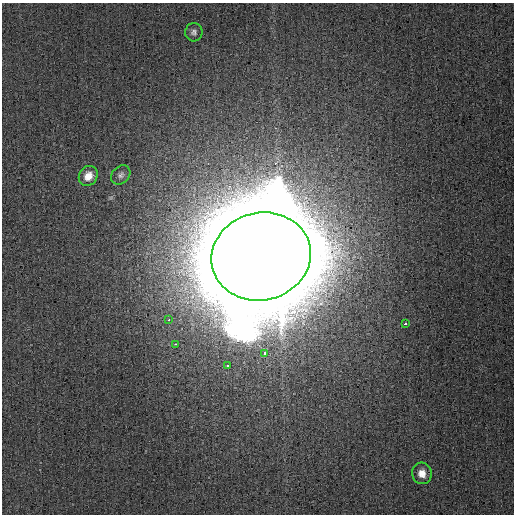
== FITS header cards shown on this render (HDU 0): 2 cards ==
NAXIS1  =                  512
NAXIS2  =                  512

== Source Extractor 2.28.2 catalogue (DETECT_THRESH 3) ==
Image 512 x 512 px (HDU 0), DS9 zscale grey, 1 PNG px = 1 image px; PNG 516 x 516 px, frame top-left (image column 1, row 512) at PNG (2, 3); each listed source drawn as its Kron ellipse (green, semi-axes under 4 px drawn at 4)
Background 6.50e-04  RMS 0.0014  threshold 0.00408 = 3 sigma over >= 5 px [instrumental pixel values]
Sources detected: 10; all 10 listed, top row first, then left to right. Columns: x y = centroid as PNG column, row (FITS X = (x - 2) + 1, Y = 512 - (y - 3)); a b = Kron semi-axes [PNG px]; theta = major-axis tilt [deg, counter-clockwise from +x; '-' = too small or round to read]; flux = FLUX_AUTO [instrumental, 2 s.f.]
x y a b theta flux
194 32 9 8 - 0.34
121 175 11 8 46 0.37
88 176 10 9 - 1.1
261 256 50 44 14 7400
169 320 3 2 - 0.55
405 324 3 3 - 0.66
175 344 3 2 - 0.46
264 354 3 3 - 0.51
227 366 3 3 - 0.67
422 473 11 10 - 0.85